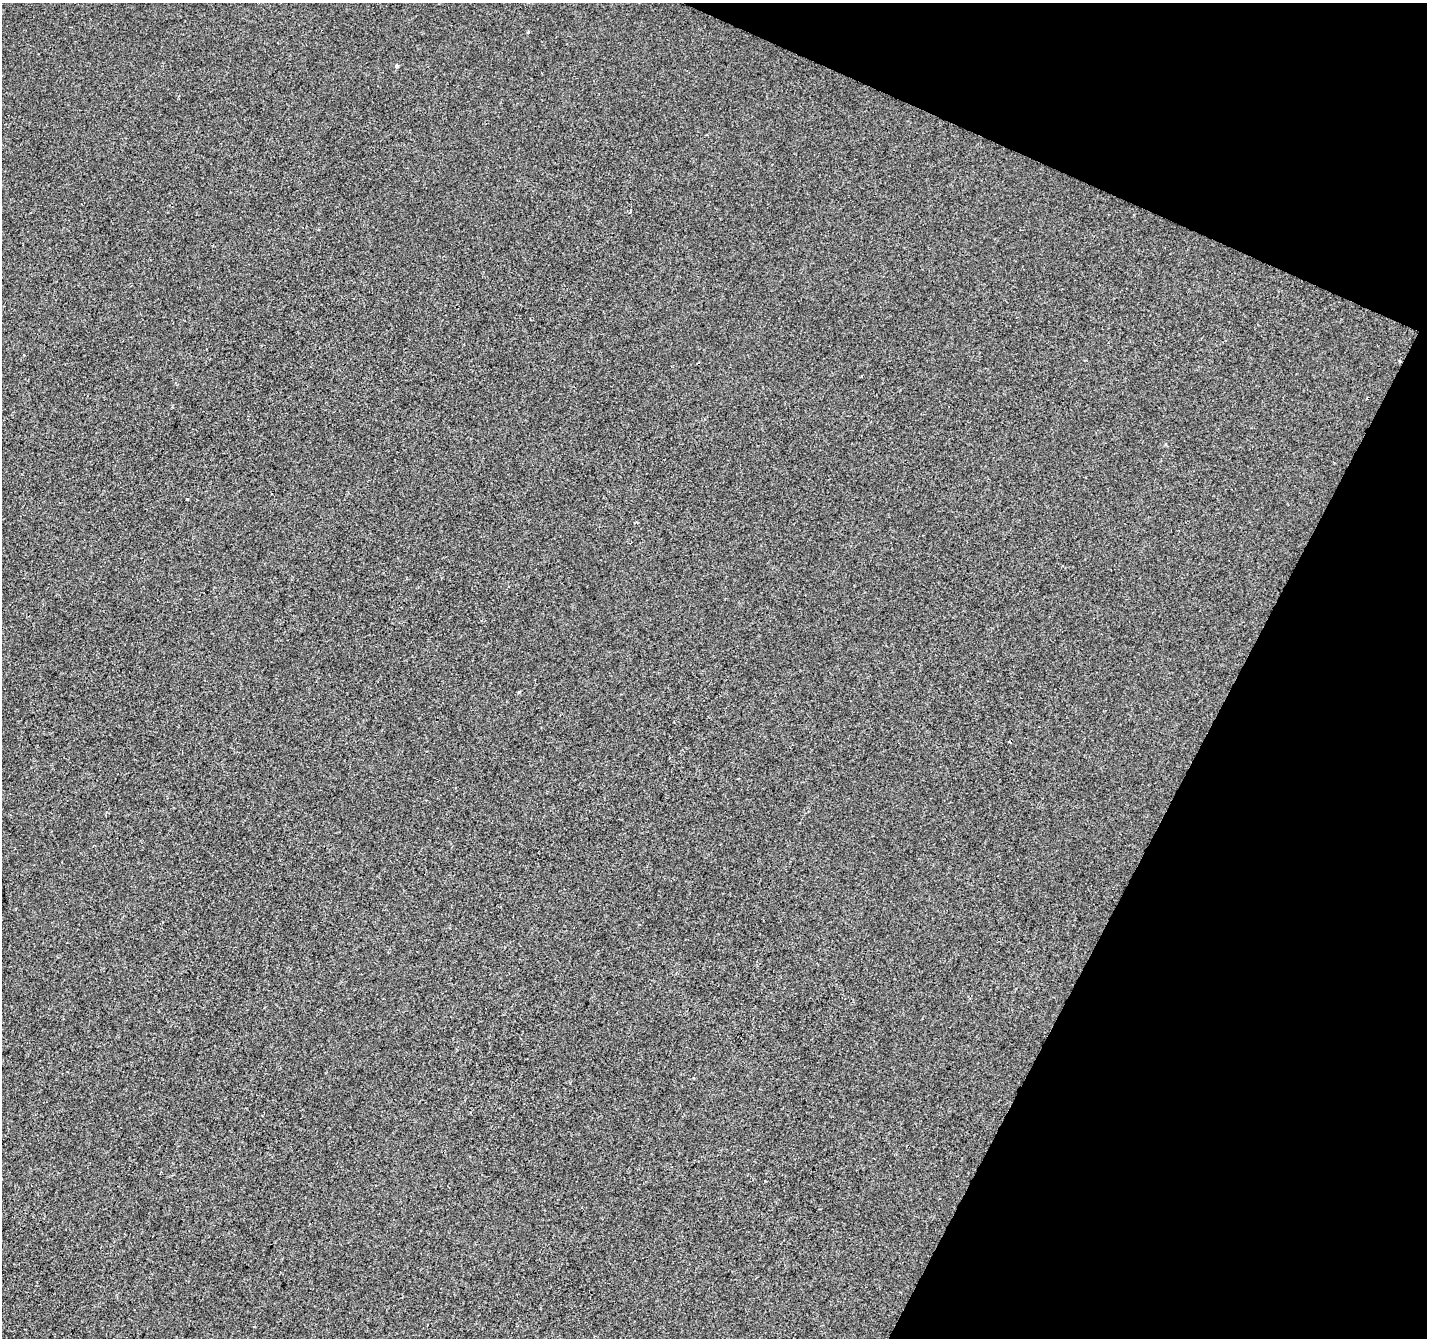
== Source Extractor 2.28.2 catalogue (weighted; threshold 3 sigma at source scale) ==
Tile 8 of 4 x 4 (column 4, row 2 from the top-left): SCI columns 4275-5699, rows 2875-4210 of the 5706 x 5814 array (HDU 1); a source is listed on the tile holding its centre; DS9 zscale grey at full resolution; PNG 1429 x 1340 px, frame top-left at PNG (2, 3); no overlay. Shown black and unused: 21% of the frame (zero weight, under 2 of 3 exposures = <1% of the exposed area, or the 3 px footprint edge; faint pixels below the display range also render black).
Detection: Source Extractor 2.28.2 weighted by HDU 2 'WHT'; one run over the whole footprint, this tile lists its part. Background -6.33e-04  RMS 0.0042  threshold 0.019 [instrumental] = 3 sigma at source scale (4.5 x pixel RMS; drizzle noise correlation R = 1.50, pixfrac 1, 0.0396/0.0396 arcsec/px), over >= 5 px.
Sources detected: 4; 1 cosmic-ray / hot-pixel residue — not listed; the other 3 listed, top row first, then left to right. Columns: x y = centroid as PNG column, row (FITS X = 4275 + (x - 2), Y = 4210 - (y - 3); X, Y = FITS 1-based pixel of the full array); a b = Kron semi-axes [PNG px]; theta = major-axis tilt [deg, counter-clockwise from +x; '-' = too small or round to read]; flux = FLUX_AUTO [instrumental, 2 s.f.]
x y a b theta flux
397 66 3 3 - 1.8
630 211 4 2 - 1.1
187 499 3 3 - 1.5